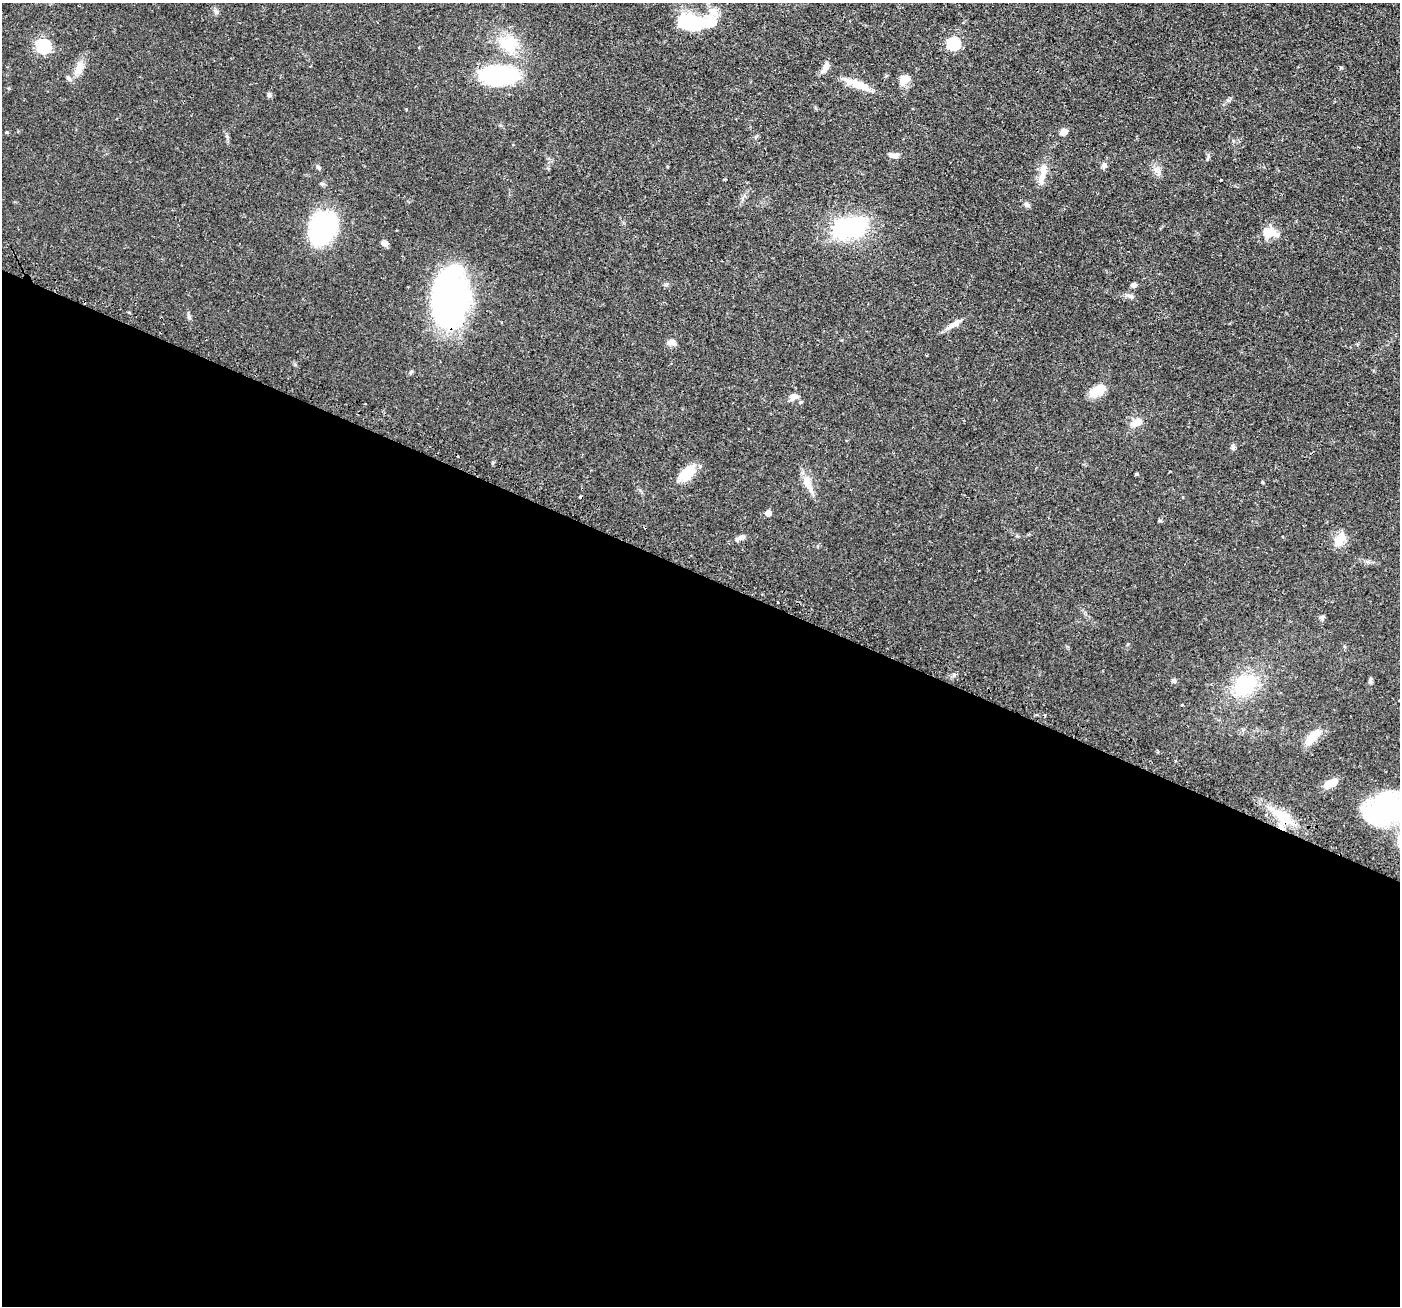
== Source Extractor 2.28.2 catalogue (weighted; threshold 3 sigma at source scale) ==
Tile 14 of 4 x 4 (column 2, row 4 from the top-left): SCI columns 1441-2838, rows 172-1475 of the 5676 x 5691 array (HDU 1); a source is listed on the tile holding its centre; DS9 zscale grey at full resolution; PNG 1402 x 1308 px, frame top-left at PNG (2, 3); no overlay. Shown black and unused: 56% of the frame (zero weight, under 2 of 3 exposures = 4% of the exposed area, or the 3 px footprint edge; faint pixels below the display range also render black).
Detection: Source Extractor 2.28.2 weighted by HDU 2 'WHT'; one run over the whole footprint, this tile lists its part. Background 0.0608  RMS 0.0049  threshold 0.0219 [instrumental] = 3 sigma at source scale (4.5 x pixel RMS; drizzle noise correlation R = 1.50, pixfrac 1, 0.05/0.05 arcsec/px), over >= 5 px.
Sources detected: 61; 2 inside a brighter object's white glare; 3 cosmic-ray / hot-pixel residue — not listed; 4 inside a brighter listed object's ellipse — not listed separately; the other 52 listed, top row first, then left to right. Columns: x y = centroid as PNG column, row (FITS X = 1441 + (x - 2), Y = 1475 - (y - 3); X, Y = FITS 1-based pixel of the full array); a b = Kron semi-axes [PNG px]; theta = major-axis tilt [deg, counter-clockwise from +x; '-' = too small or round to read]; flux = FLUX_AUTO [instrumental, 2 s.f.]
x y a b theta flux
216 12 7 5 -44 1
690 23 27 14 -13 28
953 43 6 6 - 47
509 44 26 22 -29 17
43 46 7 6 - 63
825 67 13 7 62 3.1
79 68 18 10 72 5
498 75 28 15 1 57
68 78 6 5 - 0.92
904 79 13 9 44 5.2
858 85 34 9 -23 8
269 95 7 5 -86 0.99
406 109 3 2 - 0.77
1063 132 8 6 48 2.7
894 155 15 6 -4 1.9
1104 165 7 6 - 1.3
1157 170 8 4 71 1.4
1043 173 34 8 77 5.9
1221 180 3 2 - 0.41
1026 205 8 6 -54 1.1
323 228 23 18 62 78
849 228 41 22 15 43
1270 232 20 10 -14 6.8
384 243 6 5 - 2.3
666 284 6 4 1 0.71
1133 285 6 5 - 1.5
1130 296 10 5 -17 1.6
451 302 52 33 87 130
953 324 24 6 32 3.5
671 342 11 7 4 2
1097 391 14 8 30 14
793 397 11 7 9 2.8
1137 422 14 9 23 4.4
1233 447 8 5 -81 1.2
687 473 19 12 50 9.8
1136 474 5 3 - 0.47
807 483 21 9 -70 6.8
768 513 5 5 - 3.8
1282 536 3 2 - 0.41
741 537 10 5 21 2.3
1339 540 21 11 51 5.5
778 602 3 2 - 0.82
1322 617 7 6 - 0.93
1174 680 6 5 - 0.9
1370 680 10 4 77 0.96
1245 685 24 20 37 28
1312 738 26 9 47 7.4
1157 752 4 3 - 0.6
1175 761 3 3 - 0.8
1333 782 14 9 28 3.7
1387 810 40 31 34 73
1283 817 27 13 -40 12
Overlapping masked pixels (flux is a lower limit): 2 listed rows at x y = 451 302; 1283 817
Isophote crosses this tile's border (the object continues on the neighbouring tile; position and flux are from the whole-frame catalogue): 1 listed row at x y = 1387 810
Unlisted compact peaks at least as high as the median listed source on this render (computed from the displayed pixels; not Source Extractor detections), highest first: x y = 189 317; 319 168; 1207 159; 1262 482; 227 136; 1160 521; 954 675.